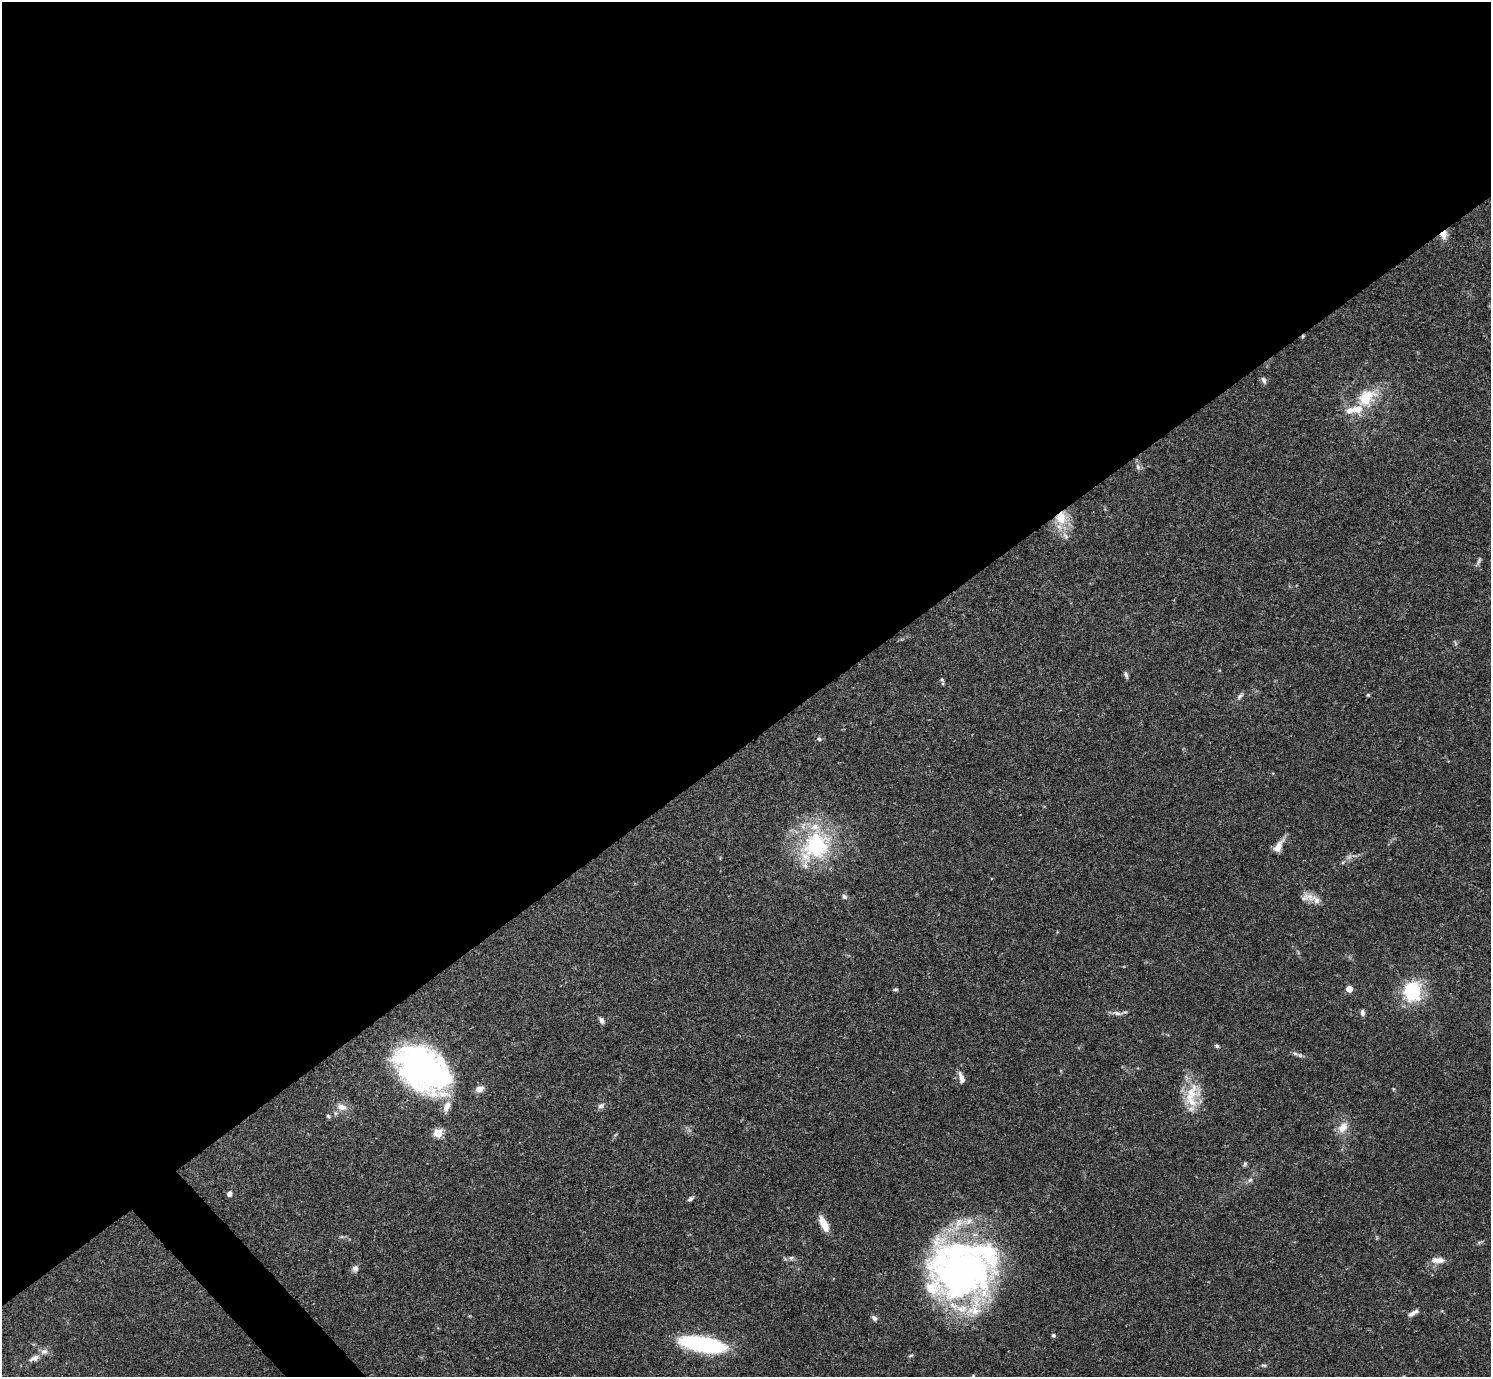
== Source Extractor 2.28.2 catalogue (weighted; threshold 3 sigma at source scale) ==
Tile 2 of 4 x 4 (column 2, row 1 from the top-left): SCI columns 1491-2979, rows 4285-5659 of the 5962 x 5959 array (HDU 1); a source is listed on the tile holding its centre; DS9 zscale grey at full resolution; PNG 1493 x 1379 px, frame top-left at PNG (2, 2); no overlay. Shown black and unused: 55% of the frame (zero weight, under 3 of 4 exposures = <1% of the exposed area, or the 3 px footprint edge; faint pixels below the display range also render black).
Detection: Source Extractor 2.28.2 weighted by HDU 2 'WHT'; one run over the whole footprint, this tile lists its part. Background 0.0412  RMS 0.0026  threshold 0.0119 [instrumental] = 3 sigma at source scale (4.5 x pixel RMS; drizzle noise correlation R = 1.50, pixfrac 1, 0.05/0.05 arcsec/px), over >= 5 px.
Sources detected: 63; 3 too faint to see at this stretch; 1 cosmic-ray / hot-pixel residue — not listed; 11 inside a brighter listed object's ellipse — not listed separately; the other 48 listed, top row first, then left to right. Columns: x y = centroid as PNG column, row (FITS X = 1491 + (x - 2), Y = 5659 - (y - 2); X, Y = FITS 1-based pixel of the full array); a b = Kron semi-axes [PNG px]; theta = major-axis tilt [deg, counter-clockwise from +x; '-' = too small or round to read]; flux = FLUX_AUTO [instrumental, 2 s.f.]
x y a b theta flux
1444 234 11 9 74 2
1264 380 9 6 -68 0.75
1366 399 26 20 41 9.4
1138 467 9 6 -79 0.85
1061 518 20 17 -80 7
1126 675 9 4 -67 0.63
942 680 7 5 -65 0.47
1368 695 4 4 - 0.28
1240 696 12 5 43 0.78
819 739 7 6 - 0.57
816 845 44 35 53 27
1278 847 16 7 61 2.8
844 897 7 6 - 0.68
1307 897 20 11 0 2.3
895 989 6 4 1 0.4
1349 989 5 4 - 4.6
1412 991 8 7 - 63
1117 1013 14 6 -9 1.3
1362 1013 6 5 - 0.97
601 1020 8 5 -53 0.87
1217 1046 6 4 -28 0.49
1300 1055 8 5 -27 0.69
423 1069 52 33 -35 93
961 1078 14 6 -72 1.6
479 1089 11 7 22 1.6
1191 1093 30 22 31 7.3
601 1106 8 6 24 0.93
342 1107 13 8 -20 2
328 1116 6 5 - 0.42
1343 1127 17 11 55 3.1
438 1133 5 5 - 13
1245 1164 7 5 68 0.44
1250 1180 7 5 44 0.66
229 1194 5 5 - 1.3
691 1198 9 4 33 0.63
824 1224 18 7 -64 3.8
342 1237 6 4 -18 0.41
1479 1242 7 4 19 0.44
791 1258 6 6 - 0.55
1438 1260 17 7 0 2.2
355 1269 9 8 - 0.99
961 1272 73 60 0 120
1413 1313 14 5 32 1.1
874 1318 8 6 -42 0.86
1053 1335 5 5 - 0.45
703 1344 33 10 -10 54
34 1358 15 7 22 1.5
1264 1365 9 3 -13 0.41
Overlapping masked pixels (flux is a lower limit): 3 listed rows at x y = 1444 234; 1061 518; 961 1272